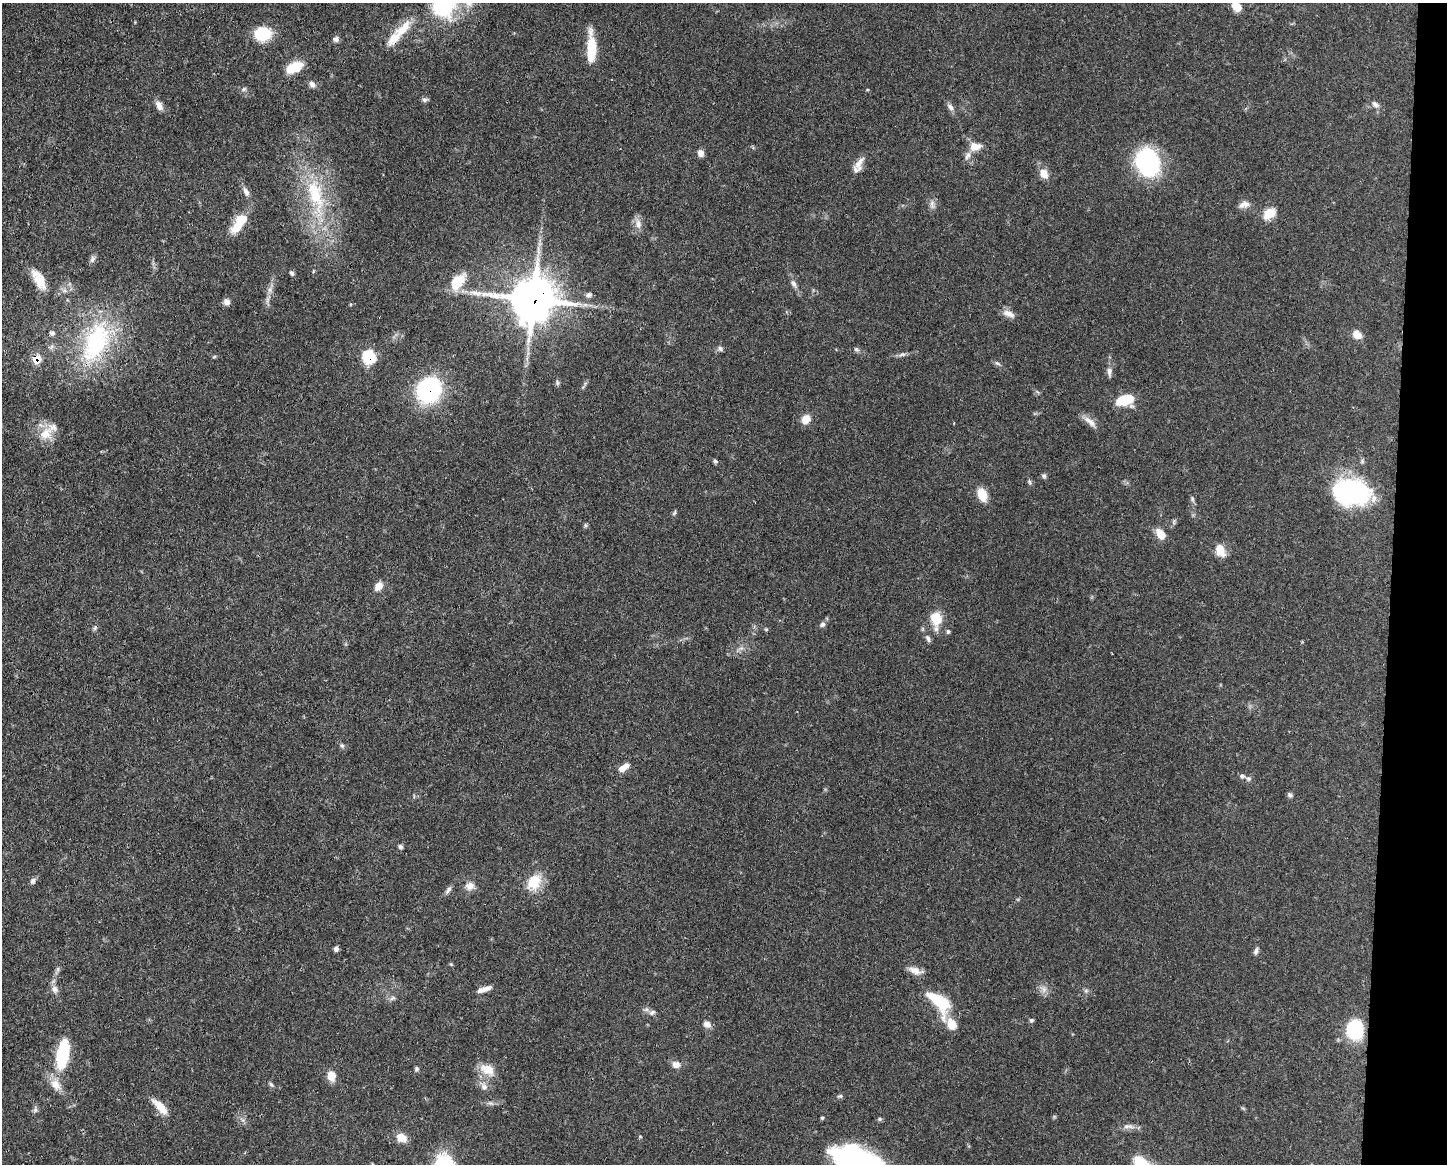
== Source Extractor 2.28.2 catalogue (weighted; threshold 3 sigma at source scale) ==
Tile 6 of 3 x 4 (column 3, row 2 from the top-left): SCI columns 3002-4446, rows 2328-3489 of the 4670 x 4657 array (HDU 1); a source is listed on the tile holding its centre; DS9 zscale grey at full resolution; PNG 1449 x 1166 px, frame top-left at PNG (2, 3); no overlay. Shown black and unused: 4% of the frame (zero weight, under 3 of 4 exposures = <1% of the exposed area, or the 3 px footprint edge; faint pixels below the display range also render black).
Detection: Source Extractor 2.28.2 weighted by HDU 2 'WHT'; one run over the whole footprint, this tile lists its part. Background 0.0551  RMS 0.0033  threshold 0.0148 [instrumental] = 3 sigma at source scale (4.5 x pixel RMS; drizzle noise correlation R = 1.50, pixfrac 1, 0.05/0.05 arcsec/px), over >= 5 px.
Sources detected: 119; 1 cosmic-ray / hot-pixel residue — not listed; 8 inside a brighter listed object's ellipse — not listed separately; the other 110 listed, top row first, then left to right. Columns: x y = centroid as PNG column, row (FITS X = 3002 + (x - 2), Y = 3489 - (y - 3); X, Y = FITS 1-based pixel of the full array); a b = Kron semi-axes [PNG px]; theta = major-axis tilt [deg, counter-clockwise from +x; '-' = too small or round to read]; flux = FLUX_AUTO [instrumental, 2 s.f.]
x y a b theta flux
444 4 63 29 34 48
1236 6 10 7 -48 4.6
263 34 13 11 2 16
336 39 8 7 - 1
591 48 31 8 -89 11
295 67 20 11 23 7.2
312 84 9 7 -60 1.3
244 89 6 6 - 0.68
425 99 8 6 -8 0.84
1375 104 11 7 -35 1.4
159 105 12 7 -66 2.1
951 107 11 7 -56 1.4
975 146 16 11 6 3.6
701 153 7 6 - 2.1
859 163 19 9 69 3
1147 163 27 22 -64 40
1043 173 10 8 -55 3.5
246 192 14 6 -62 1.7
316 195 60 21 -75 27
932 204 14 6 -86 1.5
1244 204 14 7 12 2
1269 213 17 12 34 4.5
638 224 14 9 -81 2.4
238 225 25 11 50 7.3
92 259 10 6 68 1
292 273 7 5 -63 0.76
39 279 29 12 -61 6
458 281 26 14 52 6.9
793 283 11 6 -62 1.4
270 290 8 7 - 1.4
588 295 8 6 24 1.1
533 299 15 14 - 1200
227 302 8 7 - 1.6
1009 314 18 8 -23 2.5
52 333 7 6 - 0.85
1357 335 9 8 - 3.4
96 342 64 33 67 40
720 349 8 6 -22 0.89
856 349 7 6 - 0.77
902 354 11 6 10 1
214 357 6 4 19 0.38
369 357 7 7 - 27
37 358 7 6 - 7.8
997 363 9 4 -34 0.72
1109 372 14 6 -88 1.4
557 383 7 5 -72 0.62
429 390 23 20 59 40
1125 400 18 9 18 11
806 419 10 9 - 3.6
1090 421 20 7 -40 2.5
45 434 23 14 42 5.7
715 461 7 5 -17 0.6
1044 476 6 6 - 0.67
1029 482 6 4 -87 0.52
1350 491 28 20 -8 71
982 494 12 8 -70 6.6
1192 499 8 5 -71 0.69
674 513 8 4 53 0.57
1174 522 7 4 72 0.62
586 525 6 5 - 0.54
1161 534 11 7 -57 4.6
1220 550 14 9 -66 4.4
378 586 10 7 52 3.2
936 619 16 13 -82 6.8
822 624 8 6 29 0.94
766 629 5 5 - 0.4
923 629 6 4 -71 0.44
948 631 6 6 - 0.61
928 638 9 6 -65 0.99
342 745 7 5 -49 0.72
624 767 14 7 33 2.9
1242 776 7 6 - 0.86
1290 795 7 5 -44 0.79
400 847 6 5 - 0.73
33 881 8 6 72 0.93
534 882 22 17 55 7.6
470 886 12 11 - 2.3
448 890 11 5 57 1.1
336 949 6 5 - 1
1256 951 10 5 76 1
58 969 7 4 89 0.65
915 971 18 8 -16 2.7
55 989 11 8 -58 1.6
1044 989 11 9 -42 1.9
481 990 13 7 12 2
1086 991 6 6 - 0.69
393 998 9 5 27 0.91
940 1002 29 15 -49 17
646 1009 6 6 - 0.87
652 1012 9 6 29 0.99
1031 1020 6 5 - 0.58
707 1024 10 8 -41 1.8
1355 1030 22 19 -81 17
62 1055 28 12 81 22
676 1064 10 8 -13 2.1
416 1069 6 5 - 0.64
487 1069 22 13 -31 5.1
331 1076 10 8 -80 4
56 1084 18 12 -59 4.3
271 1084 8 5 -62 0.64
484 1086 11 8 -54 1.9
840 1096 7 5 16 0.59
491 1103 9 5 -19 0.85
160 1107 22 8 -47 5.5
35 1110 7 5 -84 0.86
822 1118 4 4 - 0.46
880 1119 6 5 - 0.51
1128 1126 19 5 -3 1.9
401 1138 11 8 -19 4.1
860 1162 55 26 -25 77
Overlapping masked pixels (flux is a lower limit): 6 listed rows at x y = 533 299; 96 342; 369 357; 37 358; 429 390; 1350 491
Isophote crosses this tile's border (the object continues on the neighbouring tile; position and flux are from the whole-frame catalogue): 3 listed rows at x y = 444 4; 1236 6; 860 1162